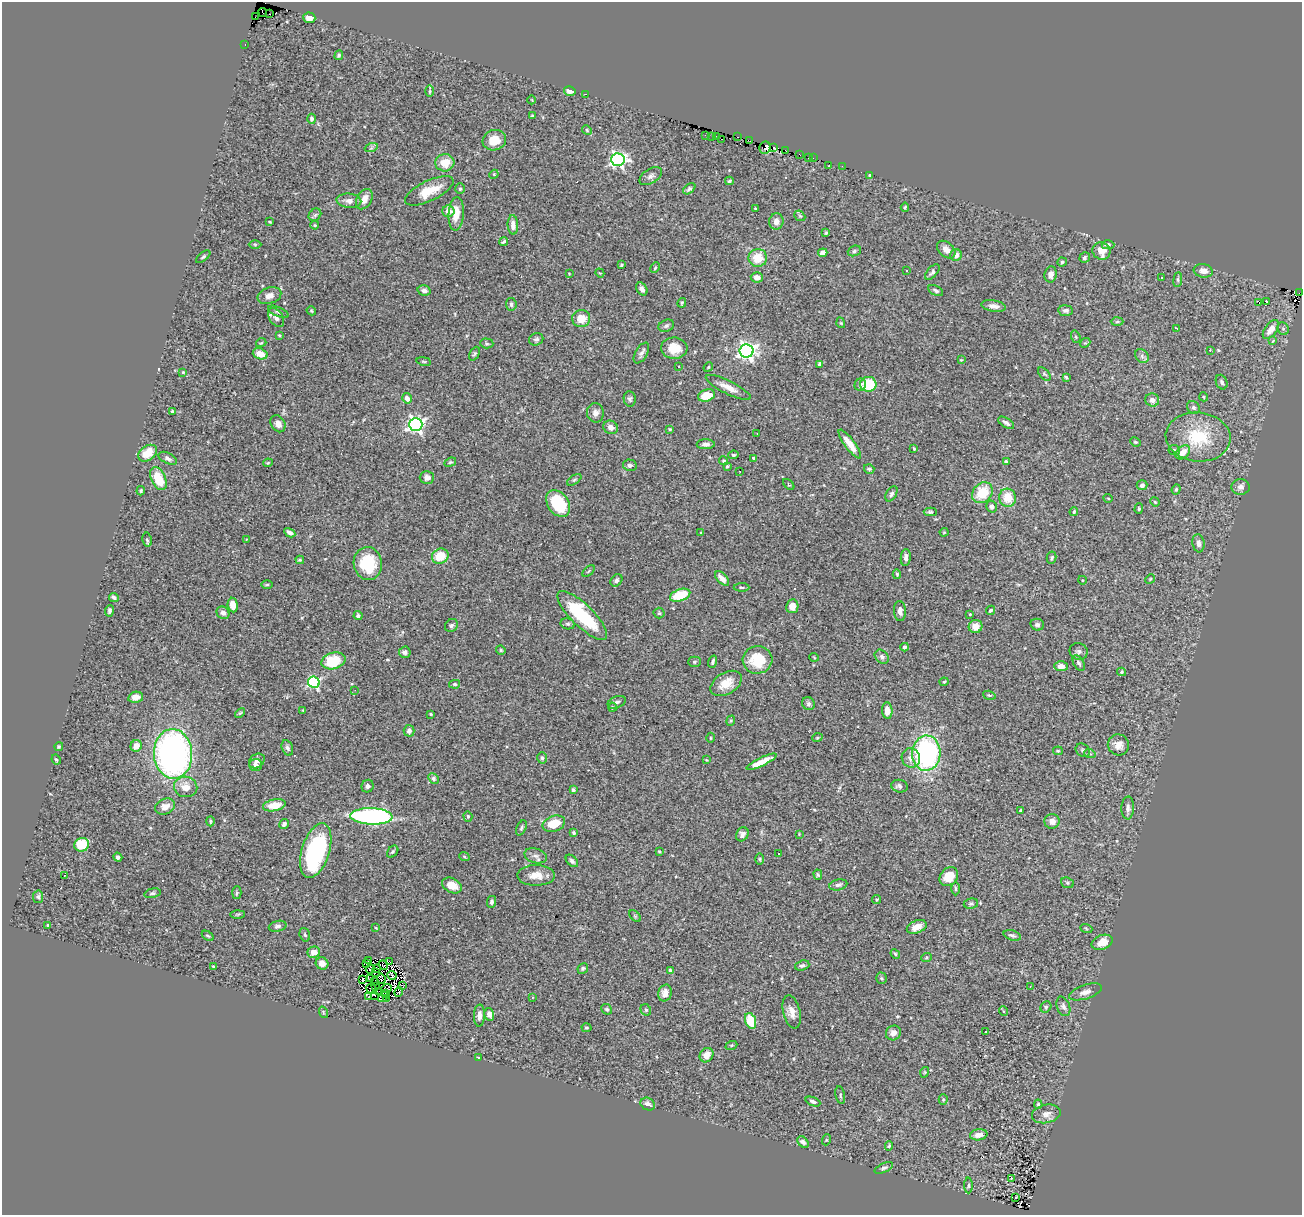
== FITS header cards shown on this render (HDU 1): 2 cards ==
NAXIS1  =                 1300
NAXIS2  =                 1213

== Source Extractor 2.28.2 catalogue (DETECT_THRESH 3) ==
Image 1300 x 1213 px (HDU 1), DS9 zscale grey, 1 PNG px = 1 image px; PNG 1304 x 1217 px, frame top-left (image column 1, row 1213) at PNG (2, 2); each listed source drawn as its Kron ellipse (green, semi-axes under 4 px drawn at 4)
Background 1.17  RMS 0.057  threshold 0.172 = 3 sigma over >= 5 px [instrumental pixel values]
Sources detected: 383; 8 with non-positive FLUX_AUTO (blend fragments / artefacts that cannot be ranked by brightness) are neither listed nor drawn; the other 375 listed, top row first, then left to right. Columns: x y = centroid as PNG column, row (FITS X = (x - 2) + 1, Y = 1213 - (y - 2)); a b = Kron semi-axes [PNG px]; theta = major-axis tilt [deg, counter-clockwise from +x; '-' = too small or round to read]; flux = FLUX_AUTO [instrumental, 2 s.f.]
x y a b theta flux
263 12 4 2 - 55
269 14 2 2 - 14
255 17 2 2 - 4
309 18 6 5 - 26
245 44 3 2 - 5.8
339 55 5 4 - 6.8
430 91 5 3 - 4.5
570 91 6 5 - 24
585 94 3 2 - 52
532 100 4 2 - 2.5
533 116 3 3 - 5.8
312 119 5 4 - 9.1
587 130 5 4 - 4.6
705 135 3 2 - 3.7
712 136 3 2 - 4.2
716 136 3 2 - 12
737 137 2 2 - 2.1
721 139 3 2 - 40
494 140 12 10 19 55
750 141 3 2 - 11
774 147 4 3 - 9.8
371 148 7 4 19 6.2
765 148 6 5 - 100
785 150 3 2 - 15
800 154 4 2 - 6.5
808 158 3 2 - 7.3
813 158 3 2 - 2.9
618 160 7 6 - 1000
445 163 9 8 - 57
829 166 3 2 - 4.6
842 166 2 2 - 69
494 174 5 3 - 3.2
870 175 4 4 - 7.8
651 176 12 7 32 15
729 181 4 3 - 5.2
460 189 5 4 - 6.5
689 189 7 4 38 8.9
429 191 26 10 26 74
364 199 11 7 60 34
349 201 12 7 -5 22
905 207 4 4 - 4.9
755 209 3 2 - 3.4
448 211 6 6 - 31
456 214 17 7 86 50
315 215 7 5 44 8.7
800 216 6 4 -42 5.9
270 222 3 2 - 3.2
776 222 8 7 - 22
315 225 4 3 - 4.4
513 225 9 5 -87 22
826 233 4 3 - 4
503 242 5 2 - 5.3
255 244 6 4 -1 5.6
1108 245 6 4 0 11
946 250 10 7 -42 22
854 251 7 5 20 7.5
1101 251 9 8 - 53
823 253 5 4 - 19
956 255 6 5 - 21
203 257 8 4 39 5.9
758 258 9 9 - 74
1085 258 5 5 - 6.5
1062 262 4 4 - 6.8
621 265 3 3 - 4.4
655 268 6 4 63 5
907 271 3 3 - 14
1203 271 9 6 -9 28
932 272 9 5 49 11
569 273 3 2 - 2.6
600 273 5 3 - 3.6
1051 274 8 6 80 20
757 277 6 5 - 25
1161 278 2 2 - 2.8
1178 280 7 4 83 5.7
642 289 7 5 -57 15
424 290 6 5 - 13
936 290 8 4 -27 9.8
1299 293 3 2 - 1
269 296 12 8 19 25
1266 301 3 3 - 5.2
682 303 5 3 - 4.2
1259 303 3 3 - 12
511 304 6 5 - 9
994 306 12 5 -9 22
311 311 5 4 - 4.3
1066 311 7 5 -5 10
278 312 11 4 -24 10
276 318 10 6 -56 17
581 319 9 8 - 59
1117 322 6 4 2 6.2
841 323 5 3 - 3.2
666 326 8 6 20 8.5
1177 328 3 2 - 6.9
1271 329 11 6 54 34
1283 329 6 5 - 6.8
279 335 3 2 - 3.6
1076 337 6 4 -72 6.7
536 339 7 6 - 8.8
1273 341 4 3 - 6.7
261 343 5 3 - 3.3
487 343 7 5 -3 6.2
1085 343 5 4 - 4.3
674 348 13 10 -3 55
1210 350 3 3 - 6.8
746 351 7 6 - 1700
641 353 11 6 60 14
260 354 7 5 -19 44
475 354 7 4 64 5.9
1142 356 7 6 - 11
961 360 3 3 - 3.1
424 361 7 3 -9 4.6
820 364 4 3 - 20
679 367 3 3 - 12
708 367 5 4 - 4.4
183 372 3 3 - 3
1044 374 8 4 -48 5.8
1066 377 4 2 - 5
1222 382 7 5 -67 9.3
868 384 8 7 - 120
860 385 6 5 - 12
728 387 25 6 -26 38
706 395 9 6 17 91
1204 397 4 3 - 3.5
407 398 5 4 - 27
630 399 7 6 - 10
1152 400 7 6 - 17
1193 407 7 5 -44 10
173 411 3 3 - 18
595 413 10 8 -87 18
1006 423 9 4 -32 11
278 424 9 7 -59 19
416 424 6 6 - 1300
611 427 7 6 - 23
670 429 4 3 - 4.1
757 433 2 2 - 2
1198 437 32 24 -6 190
1135 442 5 3 - 4.8
706 444 9 5 0 15
850 444 17 5 -53 49
914 449 3 2 - 4.4
1174 450 6 5 - 7.2
1183 452 8 6 44 43
148 453 10 7 35 67
733 455 5 4 - 6.3
168 458 10 5 -26 14
754 458 4 4 - 11
724 461 4 4 - 6
450 462 6 4 20 4.9
1006 462 4 3 - 18
268 463 4 4 - 3.5
630 465 7 5 -12 11
727 466 3 3 - 5.1
869 469 5 4 - 8.9
740 471 3 2 - 4
427 477 7 6 - 17
158 479 12 7 -65 91
574 480 8 4 36 6.5
789 484 6 3 -44 3.9
1142 485 5 5 - 12
1241 487 9 7 1 16
1176 489 5 4 - 4.7
141 491 4 3 - 4.6
982 493 11 9 44 120
891 494 8 5 59 9.2
1007 498 9 8 - 67
1108 498 5 3 - 3.5
1155 502 5 4 - 3.7
558 503 14 10 -55 220
992 507 6 5 - 15
1139 509 5 4 - 5.1
930 512 6 4 0 6.3
1074 512 4 3 - 4.4
944 532 4 4 - 3.9
290 533 6 3 -29 14
701 533 4 3 - 3.5
247 539 4 2 - 2.7
147 540 7 4 -80 8
1198 543 9 6 -81 16
440 556 8 7 - 83
906 557 8 5 86 14
1052 558 6 5 - 6.4
300 560 4 3 - 4.6
368 564 16 14 -78 170
589 571 7 3 42 5.2
897 574 5 4 - 5
722 578 9 4 -46 28
1150 579 5 4 - 3.9
616 580 7 5 51 10
1082 580 4 3 - 3.4
267 585 6 4 1 4.6
742 587 8 3 -1 6.1
680 595 10 6 19 140
114 597 5 4 - 9.5
233 605 7 5 -83 40
792 606 7 6 - 31
991 610 5 4 - 7.2
109 611 6 4 83 9
900 611 10 6 -86 16
223 613 7 6 - 14
659 613 5 5 - 6.3
970 614 2 2 - 3
582 615 33 11 -44 270
358 616 4 4 - 11
568 624 7 5 -12 7.5
451 625 7 6 - 8.7
1037 625 7 6 - 9.7
976 626 7 6 - 38
905 647 4 4 - 7.2
501 650 5 4 - 4.7
405 652 6 5 - 11
1079 652 9 8 - 12
814 657 5 3 - 3
882 657 8 6 -45 12
757 660 15 14 - 120
334 661 12 8 16 130
694 662 6 5 - 6.7
713 662 6 4 73 7.2
1079 663 8 5 -59 10
1061 666 7 5 -3 29
1121 672 4 4 - 4.4
314 682 6 5 - 480
944 682 4 4 - 4.7
726 683 17 10 31 58
455 684 5 4 - 5.8
355 690 2 2 - 1.9
989 695 6 4 -17 5.7
136 697 8 5 11 20
617 702 9 6 22 11
808 704 7 6 - 8.8
612 707 4 3 - 3
303 710 3 3 - 3.1
887 711 8 5 -85 38
240 713 6 3 44 4.1
431 714 3 2 - 3.6
731 721 5 4 - 5
409 731 6 5 - 12
710 738 5 3 - 3.6
817 738 5 3 - 3.6
1118 745 11 10 - 32
136 746 6 5 - 33
59 747 4 4 - 4.3
287 748 8 5 -69 11
1083 750 7 6 - 9.1
1058 751 5 4 - 4.5
926 753 17 14 87 710
173 754 25 19 -86 1400
1090 754 6 3 -18 5.1
542 758 6 4 -72 7.3
911 758 10 9 - 23
56 759 5 3 - 4.8
706 760 4 3 - 3.9
257 761 8 6 38 18
761 762 16 4 26 46
256 765 6 6 - 14
433 778 6 4 -48 7.8
368 786 6 6 - 9.8
899 786 8 6 -14 15
186 787 11 10 - 47
573 790 3 3 - 6.8
274 805 11 6 10 51
165 807 10 7 24 35
1128 808 11 6 88 15
1021 810 3 3 - 5
371 816 21 8 -2 820
468 816 5 4 - 4.4
210 821 5 4 - 5.1
1052 821 7 7 - 24
284 824 5 4 - 13
554 824 11 7 19 85
521 828 8 4 64 8
574 833 4 3 - 6.2
742 834 7 6 - 15
799 834 2 2 - 2.2
82 845 7 6 - 100
316 851 28 14 73 480
659 851 3 2 - 3.1
393 852 7 4 50 7.2
778 853 3 2 - 5.1
464 856 5 3 - 3.7
536 856 11 7 -17 17
118 857 4 4 - 8.9
760 859 6 4 -89 4.2
572 861 7 4 -45 11
64 875 3 2 - 8.3
536 875 19 10 0 48
818 875 5 4 - 5.4
949 876 10 8 45 60
1067 883 6 5 - 6.5
452 885 10 7 -26 50
838 885 9 5 11 11
955 889 7 3 -89 5.3
152 893 8 4 14 8.3
237 893 6 4 87 5.9
38 897 6 5 - 7.1
877 900 4 3 - 3.6
492 902 6 4 77 7.9
971 904 7 5 10 7.1
238 914 7 3 1 4.5
635 916 7 4 -45 5.2
48 925 3 2 - 3.2
278 926 9 5 12 11
917 927 10 6 22 40
376 928 3 2 - 2.5
1086 928 6 3 -20 4.4
305 935 7 5 -72 7.1
1012 935 9 5 -17 9.7
208 936 6 3 -34 4.4
1102 942 11 7 21 50
314 952 6 5 - 27
895 954 5 4 - 4.9
926 958 5 3 - 4.2
369 961 2 2 - 0.17
390 961 3 2 - 7.1
322 963 6 6 - 22
367 963 2 2 - 3.1
383 965 5 2 - 0.17
802 965 7 5 18 9.5
213 967 3 3 - 6.1
377 968 4 2 - 2.2
583 968 5 5 - 6.6
370 969 5 2 - 2.2
671 971 4 3 - 33
375 973 4 2 - 3.4
392 975 5 2 - 5.6
881 978 5 5 - 5.4
371 979 4 2 - 2.9
381 979 5 3 - 13
363 980 3 2 - 5
375 982 3 2 - 6.8
402 985 3 2 - 0.65
375 986 3 2 - 1.6
1030 986 2 2 - 2.9
387 988 5 2 - 1.3
372 989 6 2 -37 4.4
378 991 4 2 - 3.4
399 992 5 3 - 5.1
1085 992 17 7 18 23
386 993 3 2 - 5.1
665 993 8 6 75 26
375 995 3 2 - 3.3
369 997 2 2 - 2.7
383 997 6 2 40 5.3
532 997 3 2 - 4.7
387 998 2 2 - 69
1063 1006 10 6 -70 13
1046 1007 6 5 - 6.4
607 1009 6 4 -40 5.7
646 1010 6 5 - 6.5
1003 1011 5 3 - 3.3
323 1012 6 3 -72 3.9
792 1012 17 8 -76 34
489 1014 6 5 - 18
479 1015 11 5 87 17
750 1021 8 5 -70 120
586 1028 5 4 - 5.1
986 1032 4 3 - 11
893 1033 8 7 - 23
731 1045 6 4 20 4.6
706 1055 7 6 - 36
478 1057 3 2 - 2.5
925 1072 5 3 - 3.3
840 1095 9 5 -79 8
943 1100 5 4 - 4.4
813 1102 8 4 -22 8.8
648 1104 7 6 - 21
1038 1104 4 4 - 5.7
1046 1114 14 9 12 26
979 1135 9 5 9 26
826 1140 5 3 - 3.9
803 1142 7 4 -48 13
889 1146 5 4 - 5.8
884 1168 10 4 23 8.7
1011 1178 3 3 - 71
968 1185 8 4 89 5.6
1015 1197 3 2 - 9.1
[8 non-positive-flux detections neither listed nor drawn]